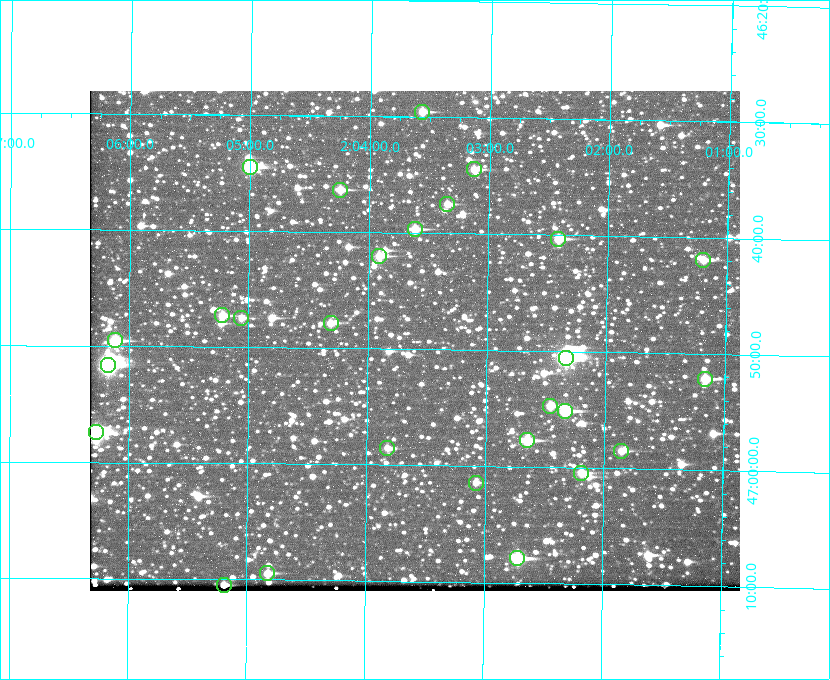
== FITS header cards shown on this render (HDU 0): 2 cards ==
NAXIS1  =                  650 / Width of table row in bytes
NAXIS2  =                  500 / Number of rows in table

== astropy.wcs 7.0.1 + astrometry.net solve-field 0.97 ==
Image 650 x 500 px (HDU 0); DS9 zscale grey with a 90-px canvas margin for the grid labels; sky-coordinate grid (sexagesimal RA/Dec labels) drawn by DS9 from the SOLVED WCS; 27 Tycho-2 reference stars matched to detected sources circled (green)
Header WCS: none
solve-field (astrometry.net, Tycho-2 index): SOLVED blind (the file carries no WCS)
Solved WCS: RA---TAN-SIP/DEC--TAN-SIP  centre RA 02:03:36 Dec +46:49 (30.90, +46.82 deg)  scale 5.16 arcsec/px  FOV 55.9' x 43.0'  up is +179 deg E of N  parity flipped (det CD > 0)
(file carries no celestial WCS; the grid is the blind solution)
Tycho-2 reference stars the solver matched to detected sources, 27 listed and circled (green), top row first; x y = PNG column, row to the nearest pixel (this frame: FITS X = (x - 90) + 1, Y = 500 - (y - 91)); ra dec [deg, ICRS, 3 dp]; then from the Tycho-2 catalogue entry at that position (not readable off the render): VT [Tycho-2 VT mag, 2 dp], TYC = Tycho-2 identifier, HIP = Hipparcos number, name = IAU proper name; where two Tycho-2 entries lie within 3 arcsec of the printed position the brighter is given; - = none
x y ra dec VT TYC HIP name
422 112 30.892 +46.493 10.70 3280-490-1 - -
250 167 31.250 +46.575 8.43 3281-919-1 - -
474 169 30.782 +46.574 10.16 3280-645-1 - -
340 190 31.061 +46.606 9.99 3281-582-1 - -
447 204 30.837 +46.625 10.69 3280-1254-1 - -
415 229 30.904 +46.661 9.60 3280-781-1 - -
558 239 30.604 +46.672 9.47 3280-908-1 - -
379 256 30.978 +46.700 9.85 3281-909-1 - -
703 260 30.300 +46.699 10.25 3280-1695-1 - -
222 315 31.305 +46.788 10.64 3281-663-1 - -
241 318 31.264 +46.791 10.76 3281-86-1 - -
331 323 31.078 +46.798 10.61 3281-114-1 - -
115 340 31.529 +46.825 9.32 3281-34-1 - -
566 358 30.583 +46.843 7.07 3280-746-1 9508 -
108 365 31.543 +46.860 7.50 3281-160-1 9805 -
705 379 30.291 +46.869 9.33 3280-1647-1 - -
550 406 30.615 +46.912 10.08 3284-203-1 - -
565 411 30.584 +46.919 9.47 3284-629-1 - -
96 432 31.569 +46.957 8.53 3285-177-1 9816 -
527 440 30.663 +46.962 9.31 3284-347-1 - -
387 448 30.956 +46.975 11.27 3285-185-1 - -
621 451 30.464 +46.975 10.61 3284-511-1 - -
581 473 30.548 +47.007 10.42 3284-727-1 - -
476 483 30.769 +47.024 11.20 3284-681-1 - -
517 558 30.679 +47.131 10.02 3284-307-1 - -
267 573 31.205 +47.157 10.28 3285-879-1 - -
224 585 31.297 +47.175 10.30 3285-914-1 - -